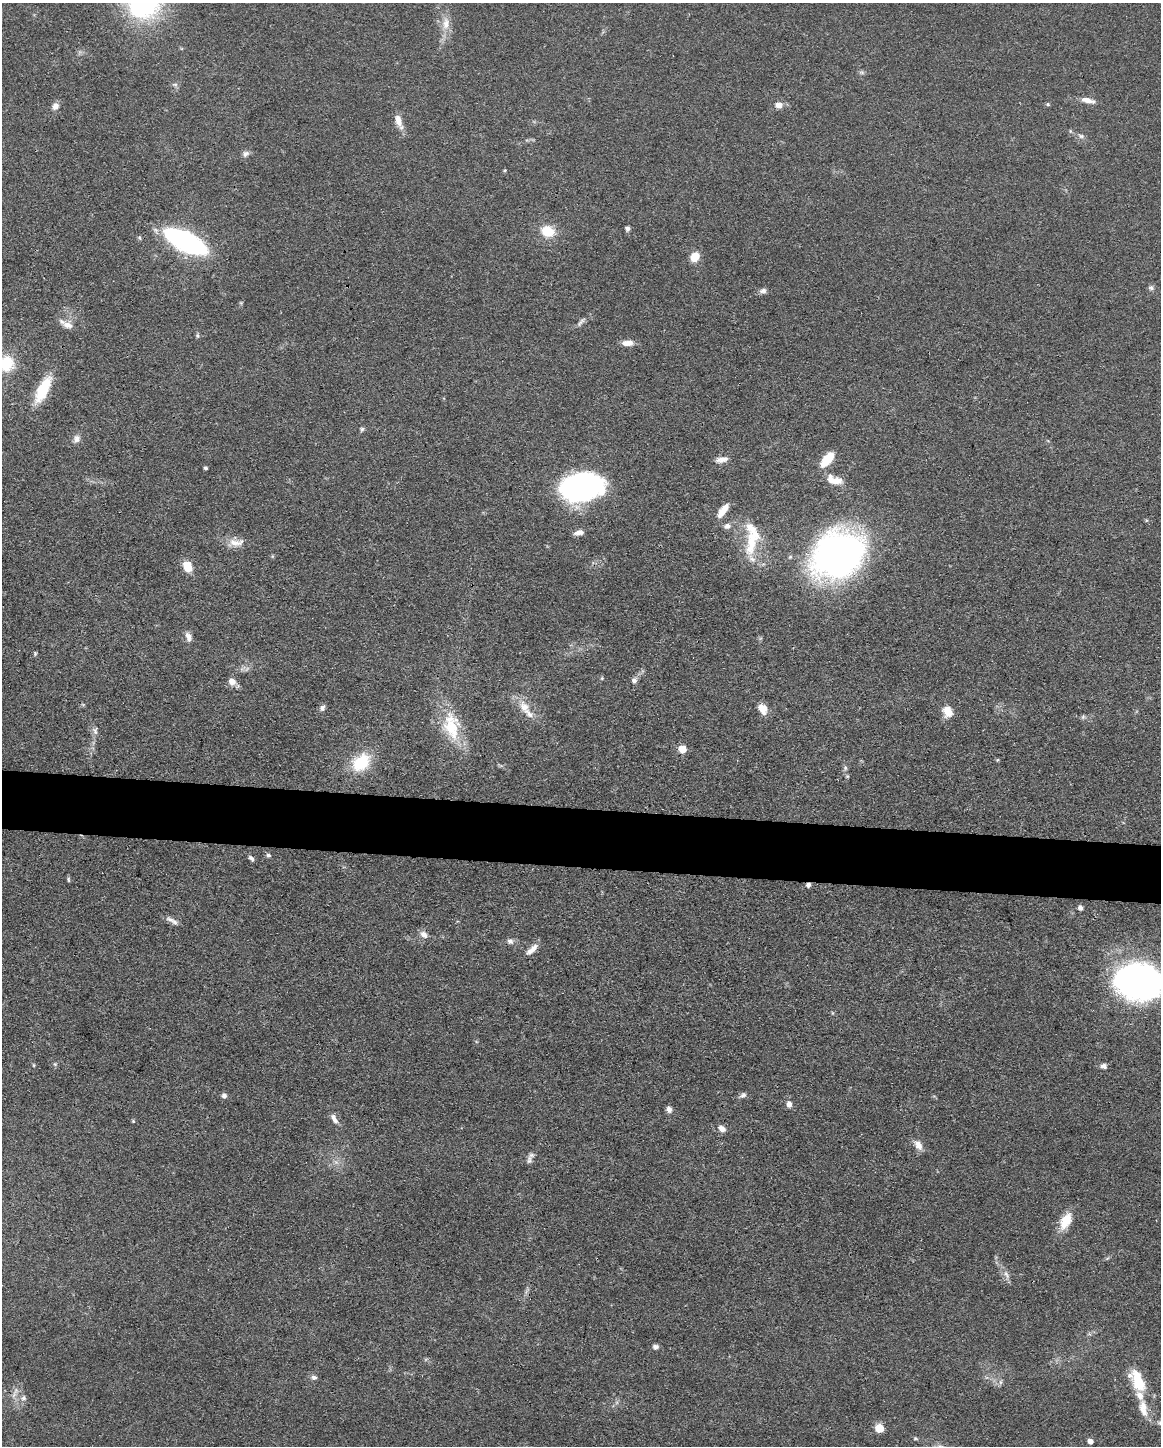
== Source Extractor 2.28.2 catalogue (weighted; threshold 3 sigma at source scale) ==
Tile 7 of 4 x 3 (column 3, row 2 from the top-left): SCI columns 2321-3479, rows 1666-3109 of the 4640 x 4662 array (HDU 1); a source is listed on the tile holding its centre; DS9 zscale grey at full resolution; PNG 1163 x 1448 px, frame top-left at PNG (2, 3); no overlay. Shown black and unused: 4% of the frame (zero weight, under 3 of 4 exposures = <1% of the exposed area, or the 3 px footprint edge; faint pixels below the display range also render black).
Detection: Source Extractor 2.28.2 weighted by HDU 2 'WHT'; one run over the whole footprint, this tile lists its part. Background 0.0779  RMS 0.006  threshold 0.0271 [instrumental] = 3 sigma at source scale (4.5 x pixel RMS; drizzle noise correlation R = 1.50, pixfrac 1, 0.05/0.05 arcsec/px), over >= 5 px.
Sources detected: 96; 1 inside a brighter object's white glare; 1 cosmic-ray / hot-pixel residue — not listed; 5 inside a brighter listed object's ellipse — not listed separately; the other 89 listed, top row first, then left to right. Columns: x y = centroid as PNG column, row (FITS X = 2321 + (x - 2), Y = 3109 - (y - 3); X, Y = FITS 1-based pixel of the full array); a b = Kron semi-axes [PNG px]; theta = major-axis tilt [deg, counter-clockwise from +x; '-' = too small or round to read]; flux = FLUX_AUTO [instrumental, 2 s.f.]
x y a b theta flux
446 23 20 10 84 7.6
862 72 8 4 -19 1.1
175 85 6 5 - 1.4
1087 100 14 6 -14 4.9
1048 104 5 5 - 0.78
779 105 9 8 - 4.3
55 106 9 7 63 3.4
398 120 14 7 -74 6.7
1081 136 8 6 -16 1.8
246 154 9 7 40 2.3
505 170 4 4 - 0.64
627 228 5 5 - 1.8
548 231 10 8 -22 21
185 241 31 11 -27 180
695 257 9 7 53 11
1151 288 8 6 -13 1.5
763 291 10 7 14 2.2
581 322 15 5 48 2.3
68 325 15 8 -21 4.8
197 335 7 5 -89 1.1
627 343 14 7 4 4.7
6 363 19 16 88 19
43 390 27 10 63 27
362 429 7 5 63 1.1
77 439 11 8 75 3
722 459 16 7 9 3.9
827 459 18 8 50 14
205 468 4 3 - 1.2
834 480 20 9 -14 9
581 486 39 25 11 140
723 510 18 7 54 7.4
727 526 8 7 - 2.5
579 532 12 6 9 3.2
752 540 45 16 74 23
236 542 23 10 2 6.9
838 554 46 36 29 290
187 566 12 9 -64 9.3
188 637 13 7 -70 3.3
35 653 6 4 -78 0.87
602 678 5 4 - 0.69
634 680 7 6 - 2.3
232 681 8 7 - 5
83 704 6 3 -19 0.65
524 707 18 12 -63 8.7
322 708 9 6 71 1.9
763 709 12 9 -60 6.5
947 711 14 11 -71 7.4
1083 717 7 4 45 1.1
451 728 38 23 -83 28
95 731 11 6 -89 2.4
682 749 6 5 - 13
997 760 5 3 - 0.54
361 762 20 15 45 27
845 768 7 5 -71 1.3
847 776 5 5 - 0.75
268 855 6 5 - 1.3
251 858 8 5 -49 1.6
68 879 7 4 -83 0.94
1080 908 5 5 - 2.1
170 919 13 7 -26 3.2
424 935 11 7 -41 3.4
510 941 9 7 -32 2.3
533 948 14 8 54 3.8
1139 982 48 36 -6 170
55 1064 5 5 - 0.86
33 1065 5 3 - 0.6
1103 1066 8 6 -1 2.2
224 1095 7 6 - 1.9
743 1095 9 7 35 1.8
789 1104 7 6 - 3.1
669 1109 7 6 - 2.5
334 1119 15 7 -59 3.6
133 1121 5 3 - 0.66
722 1129 9 6 -31 3.8
918 1145 14 8 -58 4.9
529 1160 11 7 -87 2.4
336 1162 6 6 - 1.7
1066 1221 22 12 63 11
1006 1274 14 6 -67 3.1
655 1347 7 6 - 1.9
314 1377 8 6 -13 1.8
1000 1382 7 4 90 1.3
1139 1382 25 14 -55 20
23 1398 8 7 - 2.2
1143 1408 24 11 -80 8.9
1160 1422 8 5 7 1.4
879 1428 5 5 - 24
915 1438 6 4 -17 0.8
1090 1441 5 4 - 4.3
Overlapping masked pixels (flux is a lower limit): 1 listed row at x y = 185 241
Isophote crosses this tile's border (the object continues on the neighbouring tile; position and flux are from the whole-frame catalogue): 3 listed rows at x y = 6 363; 1139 982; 1160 1422